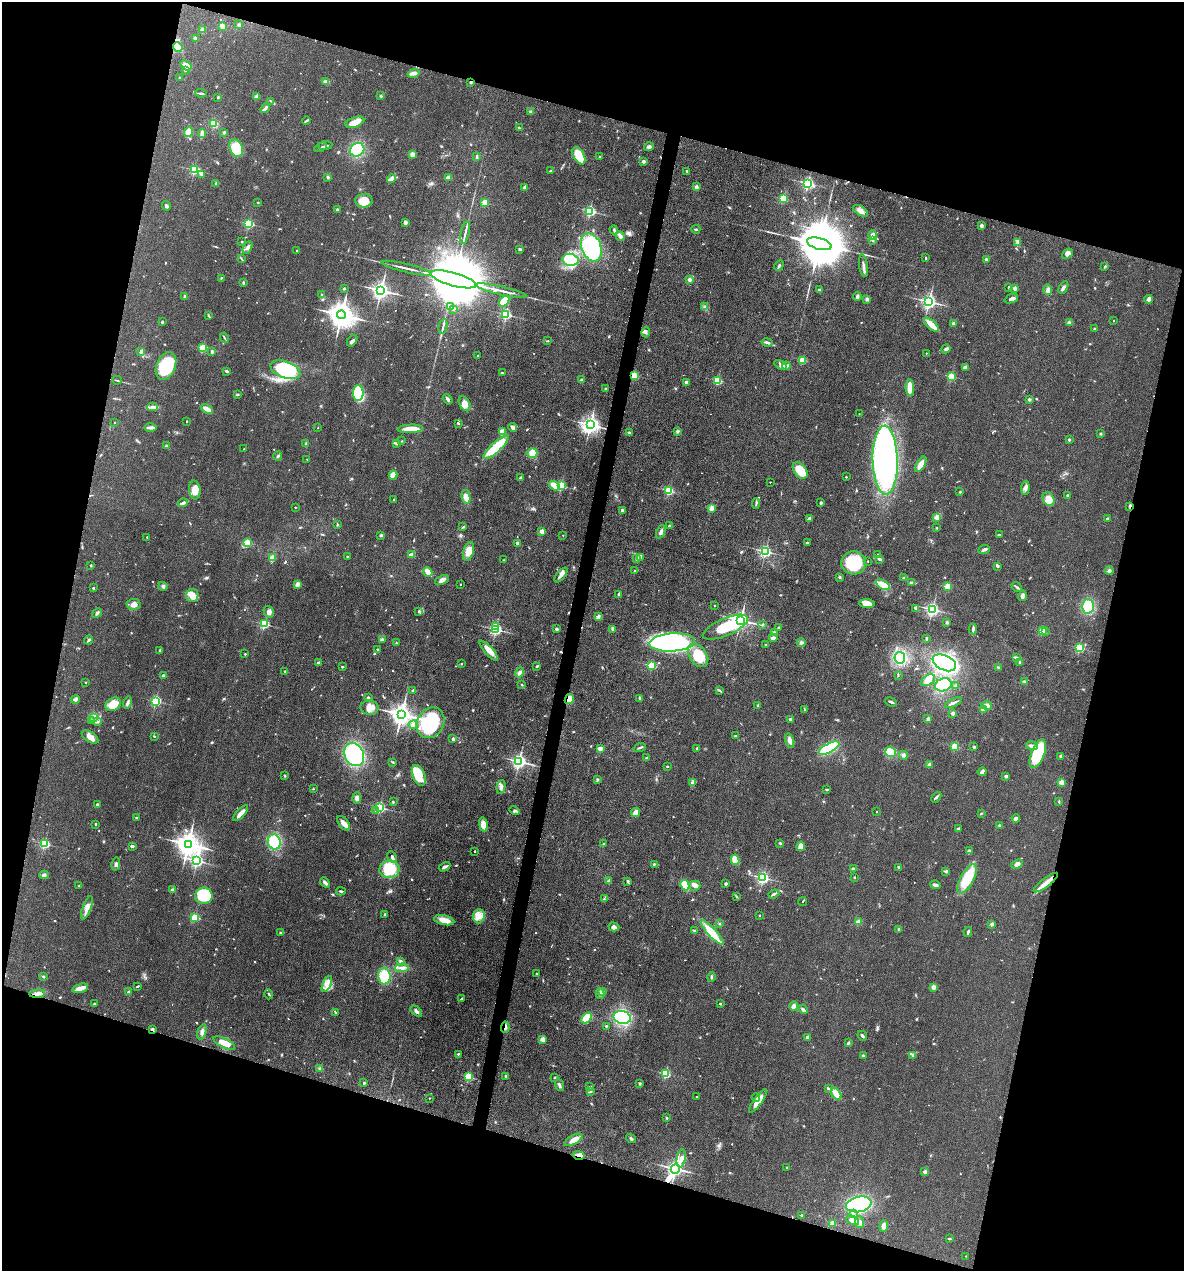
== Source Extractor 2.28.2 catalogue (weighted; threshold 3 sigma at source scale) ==
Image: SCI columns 246-4971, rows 2-5077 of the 5096 x 5079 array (HDU 1 of 3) = the unmasked area's bounding box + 8 px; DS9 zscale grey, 4 x 4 block average (1 PNG px = mean of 4 x 4 image px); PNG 1186 x 1273 px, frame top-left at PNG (2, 2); each listed source drawn as its Kron ellipse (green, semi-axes under 4 px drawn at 4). Shown black and unused: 32% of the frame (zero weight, under 3 of 4 exposures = <1% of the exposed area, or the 3 px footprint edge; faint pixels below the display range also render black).
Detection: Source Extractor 2.28.2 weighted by HDU 2 'WHT'. Background 0.0807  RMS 0.0067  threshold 0.03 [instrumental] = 3 sigma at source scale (4.5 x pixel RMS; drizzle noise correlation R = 1.50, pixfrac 1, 0.05/0.05 arcsec/px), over >= 5 px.
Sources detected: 843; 4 inside a brighter object's white glare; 3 cosmic-ray / hot-pixel residue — neither listed nor drawn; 8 coinciding with a brighter row at this scale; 41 inside a brighter listed object's ellipse — not listed separately; of the other 787, all 500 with FLUX_AUTO >= 2.97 (the completeness limit of this list) listed and drawn (287 fainter detections not listed), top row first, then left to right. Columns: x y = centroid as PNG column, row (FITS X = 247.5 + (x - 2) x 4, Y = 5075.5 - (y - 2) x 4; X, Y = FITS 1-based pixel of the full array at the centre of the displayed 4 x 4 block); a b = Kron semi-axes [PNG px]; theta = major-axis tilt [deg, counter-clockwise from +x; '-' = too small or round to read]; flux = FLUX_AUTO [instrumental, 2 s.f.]
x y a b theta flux
239 25 2 2 - 12
222 26 4 2 - 36
202 30 4 3 - 12
195 39 3 3 - 4.9
178 47 5 3 - 51
186 65 6 4 -37 31
185 70 2 2 - 6.2
414 73 6 3 17 12
180 78 3 2 - 4.5
326 82 4 3 - 12
471 82 2 2 - 8.2
201 93 6 2 -7 6.7
257 96 4 3 - 22
381 96 2 2 - 5.9
218 97 2 2 - 13
271 101 3 2 - 3.3
265 108 5 3 - 9.3
530 112 4 2 - 5.4
306 120 4 2 - 5
355 122 10 5 18 38
214 123 4 3 - 38
519 128 3 3 - 4.4
189 132 5 3 - 47
224 132 2 2 - 7.8
202 133 4 2 - 39
326 145 7 2 7 6.2
321 147 6 2 26 5.9
649 147 5 3 - 9.7
236 148 9 6 -68 79
357 150 7 6 - 160
412 154 2 2 - 82
579 156 9 5 -60 77
477 157 4 2 - 4.6
600 157 2 2 - 3.5
643 161 2 2 - 34
194 170 3 2 - 440
551 170 4 2 - 4.7
686 171 2 2 - 3.9
202 175 3 2 - 3.9
328 177 3 3 - 5.2
448 177 4 3 - 18
392 179 5 3 - 45
216 183 2 2 - 8.5
808 183 2 2 - 830
525 187 2 2 - 48
696 187 2 2 - 52
783 199 2 2 - 320
364 201 8 7 - 67
258 202 2 2 - 10
485 203 2 2 - 92
166 206 5 3 - 6.7
337 209 2 2 - 15
590 211 2 2 - 600
860 211 8 4 -30 26
405 222 4 3 - 7.8
249 224 2 2 - 460
981 226 4 3 - 5.6
696 229 4 2 - 4.1
614 230 4 3 - 6.5
465 233 12 2 77 15
872 235 4 2 - 30
620 236 5 3 - 16
873 241 2 2 - 3.2
242 242 2 2 - 9
1018 242 4 3 - 6.2
819 244 12 5 -15 40000
591 247 14 9 -70 400
248 248 6 3 59 11
520 249 4 2 - 5.5
297 251 2 2 - 11
1067 254 6 4 37 17
241 258 3 2 - 3.4
926 258 3 2 - 3.6
986 259 2 2 - 34
570 260 8 6 -12 190
779 266 6 2 51 6.1
864 266 11 2 -82 14
1105 266 3 2 - 4
406 268 25 2 -14 22
221 278 3 2 - 3.6
453 279 24 6 -15 86000
690 280 2 2 - 54
243 283 3 2 - 6
1008 287 3 2 - 3.7
1063 287 6 3 61 10
344 288 2 2 - 21
1015 288 2 2 - 54
381 290 3 3 - 2200
819 290 3 2 - 6.2
1048 290 5 3 - 11
501 291 26 2 -13 28
322 295 2 2 - 3
185 297 2 2 - 30
857 297 4 2 - 12
867 299 4 3 - 9.3
1011 299 7 3 21 14
1148 299 4 3 - 9.9
504 301 6 3 52 94
929 302 2 2 - 1500
451 306 3 2 - 3.2
705 307 4 2 - 5.3
453 309 4 2 - 4
506 314 2 2 - 590
341 315 4 4 - 6000
208 316 3 2 - 3.1
1114 320 2 2 - 3.1
162 322 2 2 - 4.8
1069 322 4 3 - 6.6
953 323 2 2 - 14
931 325 9 3 -44 59
443 326 7 2 78 10
1094 329 2 2 - 17
646 332 5 2 - 4.9
224 338 5 2 - 4.1
352 341 6 3 53 9.5
548 341 3 2 - 3.3
767 342 6 3 -12 8.1
203 348 2 2 - 290
946 349 5 3 - 8.4
141 351 2 2 - 41
212 352 4 2 - 6.5
926 353 2 2 - 3.5
478 356 2 2 - 6.1
803 360 2 2 - 210
781 365 7 3 -33 15
166 366 14 9 68 200
786 366 4 3 - 15
966 367 4 3 - 5.5
285 370 16 8 -20 320
227 371 3 2 - 7.7
502 373 3 2 - 4.3
634 375 2 2 - 230
951 377 2 2 - 290
117 380 5 2 - 3.4
582 380 3 2 - 13
718 380 2 2 - 300
686 382 3 2 - 16
910 388 8 4 -86 45
606 389 2 2 - 27
358 393 8 5 -89 180
237 394 3 2 - 6
448 399 5 2 - 8.1
1029 400 2 2 - 9.8
465 404 8 5 -61 27
152 407 5 4 - 16
207 409 7 3 -30 30
859 414 2 2 - 3.2
187 421 2 2 - 7.5
115 423 2 2 - 3.9
458 423 2 2 - 5.4
590 425 3 3 - 1200
150 428 6 2 0 14
318 428 2 2 - 3.4
513 428 4 3 - 20
410 429 13 4 3 59
677 431 3 2 - 4.4
502 432 4 3 - 28
629 433 3 2 - 5.3
1100 434 3 2 - 4.2
1069 440 2 2 - 24
401 441 3 2 - 3.1
396 443 4 2 - 5.4
306 444 3 2 - 5.8
166 446 2 2 - 6
496 447 16 5 43 160
244 449 2 2 - 3.1
532 453 5 5 - 46
278 456 4 2 - 6.7
307 459 2 2 - 3.1
885 460 34 12 -88 1200
921 464 8 4 60 38
800 471 9 6 -53 85
393 475 4 2 - 48
846 477 2 2 - 5.4
521 478 3 2 - 9.1
770 482 2 2 - 3.2
554 486 5 3 - 54
562 486 2 2 - 310
1025 488 7 3 85 13
195 490 9 5 -85 38
669 491 2 2 - 360
960 492 3 2 - 4
1068 495 2 2 - 28
466 497 7 4 -79 33
394 499 2 2 - 6.4
1048 499 7 5 -57 38
183 503 5 2 - 11
756 503 5 2 - 5.8
821 503 3 2 - 6.4
1130 506 4 2 - 8.2
295 507 2 2 - 4.4
711 509 2 2 - 58
622 510 3 2 - 8.8
937 517 2 2 - 90
809 518 3 3 - 6.7
1107 519 2 2 - 29
337 525 3 2 - 3.5
669 526 2 2 - 12
463 527 4 2 - 4.6
937 528 2 2 - 3
542 531 2 2 - 79
661 532 7 3 67 14
381 535 2 2 - 22
563 535 2 2 - 3.1
999 535 2 2 - 5.3
147 537 2 2 - 3.6
807 542 2 2 - 4.7
247 543 2 2 - 160
517 543 2 2 - 29
984 549 6 3 23 9.1
468 551 10 5 74 47
765 551 2 2 - 780
411 555 4 2 - 21
878 555 4 2 - 3.8
347 556 2 2 - 4.1
272 558 2 2 - 110
640 558 2 2 - 4.6
637 559 3 2 - 5.1
880 559 3 2 - 5.8
503 560 2 2 - 3.9
868 561 2 2 - 4.1
854 563 12 11 - 170
91 565 2 2 - 11
997 566 3 3 - 5.4
635 571 2 2 - 5.1
1109 571 4 3 - 8.5
428 572 5 2 - 76
561 575 9 3 51 19
840 577 3 2 - 4.5
904 578 3 2 - 3.7
442 580 7 3 22 19
911 583 3 2 - 3.8
297 584 4 3 - 15
460 584 2 2 - 4.8
883 585 8 4 -28 74
163 586 4 3 - 8.6
947 586 2 2 - 200
1017 587 6 2 -38 7.1
93 588 2 2 - 15
618 594 3 2 - 4.4
192 596 7 6 - 40
1023 596 5 3 - 17
134 604 7 5 5 24
867 604 8 4 -2 38
714 606 2 2 - 4.1
1088 606 7 6 - 180
915 609 4 2 - 7.6
932 609 2 2 - 1100
269 612 6 4 -57 14
419 612 4 2 - 4
97 613 5 2 - 8.2
598 617 3 2 - 18
741 620 3 2 - 2200
947 622 3 3 - 5.3
264 624 2 2 - 460
762 625 3 2 - 4
495 626 2 2 - 50
725 627 24 8 23 220
778 628 2 2 - 19
496 629 2 2 - 800
556 629 2 2 - 32
612 629 4 2 - 4.7
973 629 5 2 - 8.2
1042 631 2 2 - 200
1046 632 2 2 - 5.1
774 633 3 3 - 9
773 638 4 3 - 13
926 639 3 2 - 4.3
89 640 4 3 - 6.1
382 640 2 2 - 29
672 642 23 9 4 470
801 642 4 3 - 9.6
396 643 2 2 - 3
765 645 2 2 - 3.8
1079 648 2 2 - 420
377 649 2 2 - 7.9
160 650 2 2 - 11
489 651 13 4 -48 34
245 654 2 2 - 7.5
698 655 13 8 -55 95
1016 657 4 2 - 8.1
900 658 6 5 - 73
1020 662 2 2 - 17
318 663 2 2 - 29
944 663 12 7 -25 620
461 664 2 2 - 4.6
537 666 3 2 - 5.9
652 666 2 2 - 310
342 667 2 2 - 13
998 667 3 2 - 3.3
285 671 2 2 - 11
520 672 5 3 - 14
898 675 3 2 - 3.6
163 676 2 2 - 30
928 680 7 5 35 26
86 682 2 2 - 5.3
1024 682 3 2 - 3.5
522 685 3 2 - 3.3
943 685 8 6 19 180
955 686 3 2 - 4.6
413 690 3 2 - 5.9
720 690 3 2 - 3.2
368 698 2 2 - 24
640 698 3 2 - 8.2
569 699 5 3 - 60
75 700 5 3 - 7.2
155 701 2 2 - 520
127 702 6 3 75 12
891 702 6 2 -21 7.9
953 703 9 2 26 11
113 704 8 6 31 68
758 705 2 2 - 11
987 705 5 3 - 16
369 707 9 7 -3 39
804 709 3 2 - 3.2
983 709 4 2 - 5.8
953 713 3 3 - 9.3
401 714 4 3 - 3800
94 718 2 2 - 3.7
790 719 3 3 - 6
928 719 3 3 - 9
92 721 3 2 - 3.3
98 722 3 2 - 4.5
430 723 16 13 60 300
413 725 4 3 - 13
154 736 3 2 - 3.7
735 736 2 2 - 4
90 737 9 5 -33 33
453 739 2 2 - 27
790 740 7 3 -77 20
955 746 2 2 - 250
1032 746 6 3 -15 21
974 747 2 2 - 7.3
600 748 4 3 - 21
640 748 6 2 20 6.5
829 748 11 4 28 270
697 749 3 3 - 5.5
890 752 5 5 - 78
1038 754 15 6 68 350
354 755 12 9 -65 370
903 755 4 3 - 11
1061 756 2 2 - 13
646 758 2 2 - 23
519 761 2 2 - 1400
393 762 3 2 - 4.4
929 765 2 2 - 58
667 766 2 2 - 9
982 772 4 2 - 17
419 775 11 6 -68 140
285 776 3 2 - 4
1006 776 3 3 - 7.5
597 779 3 2 - 4.1
1061 782 2 2 - 110
692 783 3 3 - 6.1
501 787 7 4 75 18
313 789 2 2 - 3.1
827 789 3 2 - 4.7
936 797 6 2 47 6.7
357 798 5 4 - 15
393 802 3 2 - 3.2
1059 802 3 2 - 3.1
97 805 2 2 - 27
380 807 2 2 - 540
375 810 2 2 - 3.8
514 810 5 3 - 6.2
635 812 5 3 - 25
876 812 2 2 - 5.7
241 813 10 2 47 33
981 813 3 2 - 3.1
136 817 4 2 - 3
1016 818 4 3 - 11
344 823 8 5 -53 27
95 824 2 2 - 11
483 825 7 4 -79 34
999 825 2 2 - 3.7
958 829 2 2 - 28
274 842 7 6 - 150
780 843 3 2 - 4.9
44 844 2 2 - 480
188 844 4 4 - 5000
603 844 2 2 - 4.5
132 846 3 2 - 9.2
801 846 4 3 - 40
474 851 2 2 - 6.1
969 851 4 3 - 7.8
392 857 6 3 -62 11
735 860 5 4 - 50
197 861 2 2 - 880
116 864 6 2 77 8.1
654 864 2 2 - 5.9
1017 864 6 4 21 15
445 867 6 3 28 12
899 867 4 2 - 5.5
389 869 10 8 8 110
853 869 4 3 - 5.5
946 871 3 2 - 3.9
44 875 4 3 - 11
854 877 2 2 - 12
763 878 2 2 - 860
967 879 16 6 61 160
609 881 2 2 - 56
628 881 4 3 - 6.8
325 882 6 2 -49 14
1046 883 15 3 38 37
726 884 3 2 - 7.4
685 885 5 2 - 97
935 885 5 2 - 13
79 886 2 2 - 14
695 886 5 5 - 14
172 890 2 2 - 41
341 891 5 2 - 6.2
774 894 6 2 21 7.1
204 896 9 8 - 200
736 897 3 2 - 3
604 899 2 2 - 4.3
803 901 4 2 - 3.2
87 908 12 4 69 25
385 914 3 2 - 4
759 915 2 2 - 12
479 916 7 6 - 28
195 917 2 2 - 320
444 920 10 4 -12 47
858 922 3 3 - 25
719 924 2 2 - 3.6
992 924 2 2 - 43
614 927 5 4 - 14
899 929 3 3 - 5.2
695 931 3 3 - 6.7
968 932 5 2 - 7.2
280 933 3 2 - 3.4
712 933 16 4 -48 73
401 961 4 3 - 7.1
402 968 7 4 3 18
537 973 3 2 - 3.1
43 976 3 2 - 4.1
384 976 8 6 -87 110
711 977 4 2 - 5.3
327 984 8 4 66 21
137 986 3 2 - 4.4
933 987 2 2 - 78
80 988 8 4 15 24
602 991 2 2 - 14
128 992 3 2 - 4
600 993 5 4 - 12
37 994 8 3 4 16
269 994 5 2 - 4.1
461 998 3 2 - 4.1
94 1004 2 2 - 7
720 1004 2 2 - 4.2
794 1006 5 4 - 13
803 1009 5 3 - 7.1
416 1011 7 3 -44 12
335 1012 3 2 - 3.4
622 1017 9 6 -12 280
587 1018 6 3 47 89
606 1026 2 2 - 3.6
505 1027 6 2 84 12
152 1029 4 3 - 6.1
202 1032 8 3 74 20
862 1036 5 2 - 7.7
807 1037 2 2 - 37
543 1039 2 2 - 99
224 1043 12 4 -27 40
848 1043 3 2 - 6.5
458 1054 2 2 - 10
913 1055 4 3 - 8.7
863 1056 3 3 - 5.7
320 1068 4 3 - 5.8
666 1074 2 2 - 390
506 1076 4 3 - 5.1
468 1077 2 2 - 300
555 1077 3 2 - 3.1
364 1083 3 2 - 6.9
640 1084 2 2 - 24
559 1085 6 3 -70 9.3
590 1087 2 2 - 4.8
828 1089 3 2 - 4
591 1092 2 2 - 3.1
836 1094 7 3 -53 64
697 1097 2 2 - 5.2
429 1098 2 2 - 3.7
756 1098 4 2 - 3.6
758 1101 14 4 54 50
666 1118 2 2 - 5.7
631 1139 5 3 - 6.7
574 1140 10 4 30 35
578 1155 6 3 -12 16
681 1159 9 3 81 20
787 1167 2 2 - 4.9
675 1169 5 2 - 1800
925 1172 2 2 - 41
859 1204 13 7 12 410
853 1213 3 2 - 5.7
802 1215 4 2 - 4.6
853 1220 7 3 -25 33
859 1222 6 3 -77 16
833 1223 2 2 - 100
884 1226 6 3 86 24
949 1239 3 2 - 4.3
966 1256 2 2 - 3
Overlapping masked pixels (flux is a lower limit): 10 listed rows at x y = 471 82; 634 375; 1130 506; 569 699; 1046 883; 37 994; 505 1027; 152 1029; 578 1155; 675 1169
Diffuse or blended objects may show on this block-average render without a row.